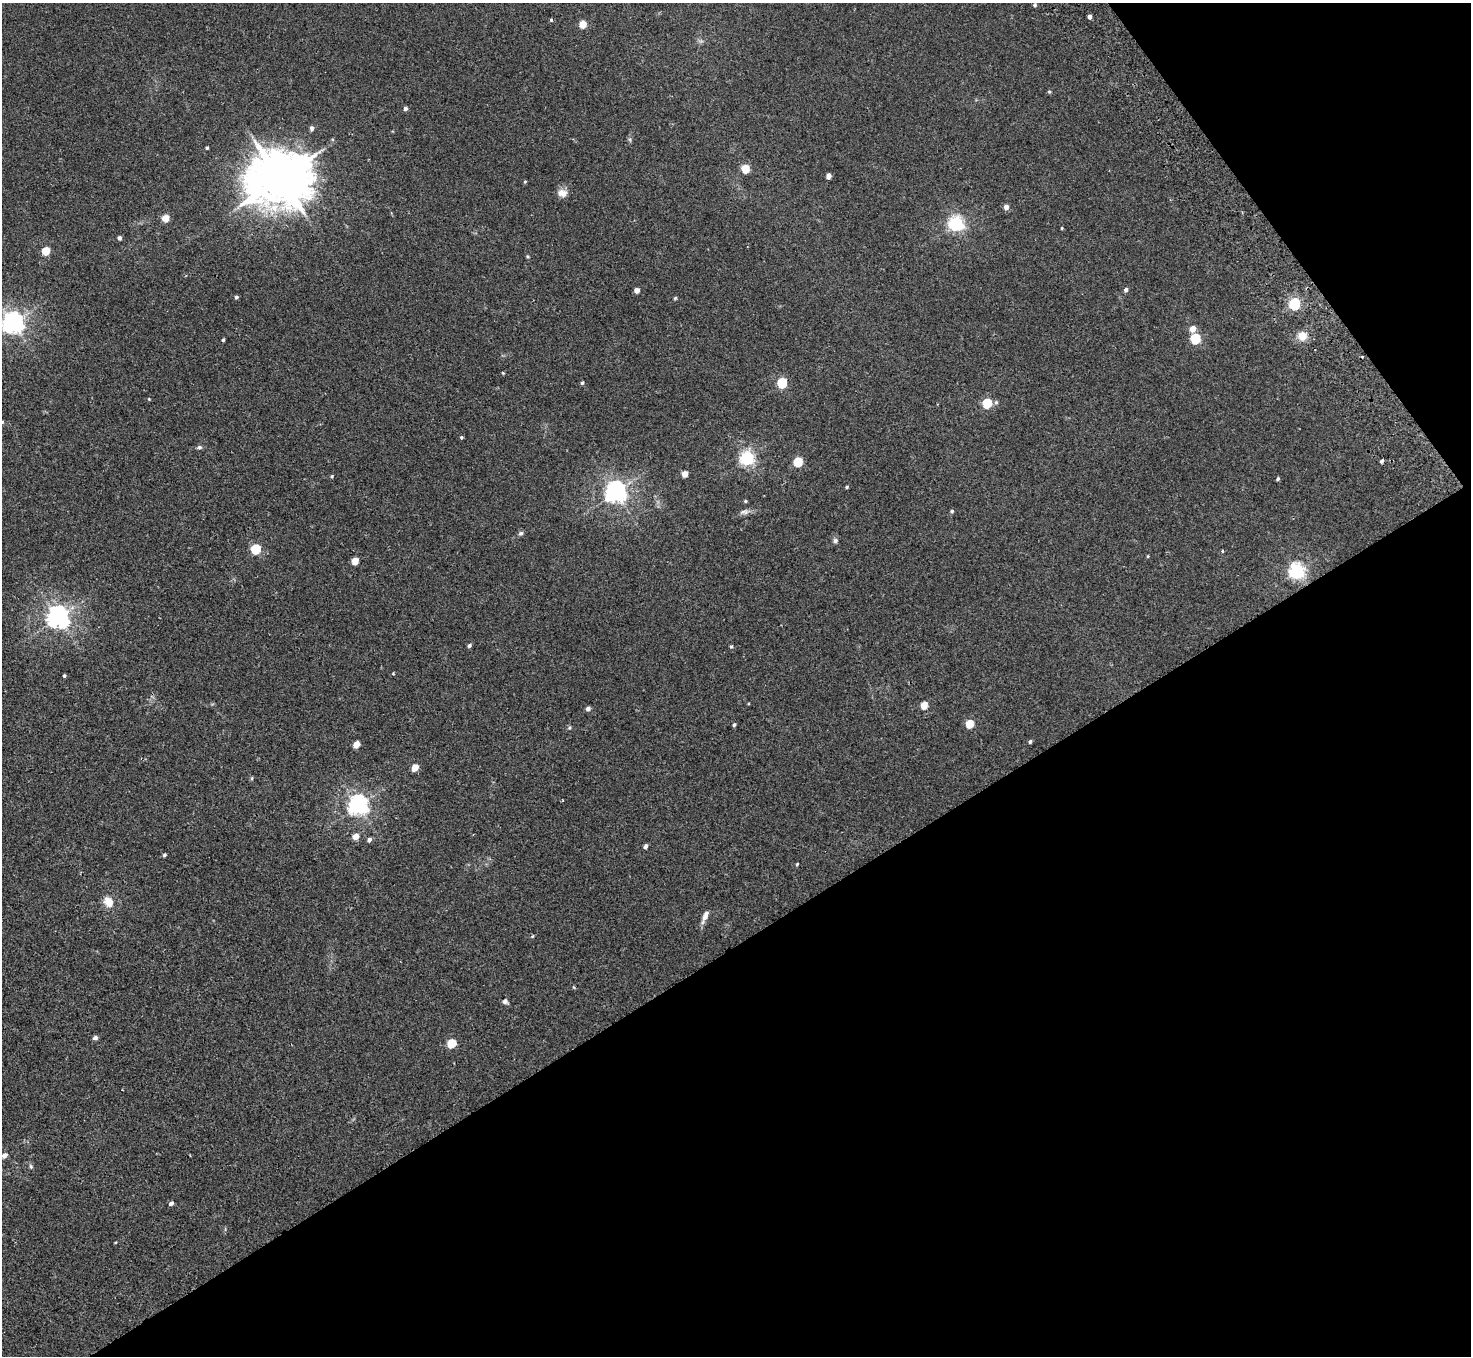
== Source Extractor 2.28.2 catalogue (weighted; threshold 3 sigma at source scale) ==
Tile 12 of 4 x 4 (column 4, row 3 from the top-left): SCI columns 4460-5928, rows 1552-2905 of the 5982 x 5946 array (HDU 1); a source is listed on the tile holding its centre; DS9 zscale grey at full resolution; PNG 1473 x 1358 px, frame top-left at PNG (2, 3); no overlay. Shown black and unused: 35% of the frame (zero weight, under 2 of 3 exposures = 3% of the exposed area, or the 3 px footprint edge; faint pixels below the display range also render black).
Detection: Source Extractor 2.28.2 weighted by HDU 2 'WHT'; one run over the whole footprint, this tile lists its part. Background 0.0178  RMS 0.0058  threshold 0.0263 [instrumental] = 3 sigma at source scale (4.5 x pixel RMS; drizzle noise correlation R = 1.50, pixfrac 1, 0.05/0.05 arcsec/px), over >= 5 px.
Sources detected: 84; all 84 listed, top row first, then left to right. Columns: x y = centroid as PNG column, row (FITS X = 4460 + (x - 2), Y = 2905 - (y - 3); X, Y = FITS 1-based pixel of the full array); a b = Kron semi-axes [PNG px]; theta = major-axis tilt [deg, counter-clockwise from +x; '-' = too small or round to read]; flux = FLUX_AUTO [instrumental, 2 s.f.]
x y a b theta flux
1035 5 4 4 - 0.91
1089 17 4 4 - 1.9
551 20 5 4 - 0.66
583 24 5 5 - 11
1049 92 5 4 - 0.64
405 108 5 5 - 1.5
312 128 5 4 - 1.6
207 148 3 3 - 0.81
745 169 5 5 - 18
828 176 4 4 - 3.9
280 178 17 15 11 3300
525 182 4 4 - 0.55
562 193 12 10 -8 3.7
1006 207 5 5 - 2.7
165 218 5 5 - 10
956 224 6 6 - 150
1062 228 3 3 - 0.49
119 238 4 4 - 1.5
46 251 5 5 - 18
637 290 4 4 - 4.3
1126 290 5 4 - 1.5
236 297 4 4 - 0.93
675 298 5 4 - 0.62
1294 304 6 5 - 66
13 323 7 7 - 360
1193 329 6 5 - 5.2
1302 336 11 10 - 6.1
1195 339 6 5 - 42
223 340 3 3 - 0.86
582 383 5 4 - 0.84
782 383 5 5 - 39
149 399 4 3 - 0.42
996 402 6 5 - 1
987 403 5 5 - 32
2 422 4 4 - 0.66
461 437 4 4 - 0.72
199 447 7 5 -11 1.1
747 458 6 6 - 130
1382 461 4 3 - 1.1
798 462 5 5 - 27
685 474 5 4 - 5.8
332 476 4 4 - 0.59
1278 479 4 3 - 0.9
847 487 4 3 - 0.68
615 492 7 7 - 330
745 501 4 4 - 0.65
952 511 4 4 - 0.82
744 512 12 6 -4 2.1
521 533 7 5 29 1.1
835 540 7 6 - 1.3
255 549 5 5 - 35
1222 551 4 3 - 0.55
1148 556 5 3 - 0.45
355 561 5 4 - 10
1297 571 7 6 - 160
58 617 7 7 - 370
469 645 5 4 - 1.2
731 647 5 3 - 0.64
393 673 4 3 - 0.46
64 676 4 3 - 0.83
924 705 5 4 - 11
588 709 5 4 - 2
969 724 5 5 - 17
734 725 5 4 - 0.81
569 728 5 4 - 0.69
1030 742 4 4 - 0.98
356 745 5 4 - 7.5
415 768 5 4 - 10
252 778 6 3 72 0.55
358 805 7 7 - 270
356 836 5 4 - 7
369 840 5 4 - 1.7
645 846 4 3 - 1.6
164 855 5 4 - 0.84
797 864 4 3 - 0.54
108 902 14 10 -60 6.2
705 916 15 6 68 3.3
532 936 5 3 - 0.51
505 1001 5 5 - 2.1
95 1038 5 4 - 2
451 1043 5 5 - 23
4 1155 5 4 - 2.7
31 1166 6 5 - 0.91
171 1203 4 4 - 2
Isophote crosses this tile's border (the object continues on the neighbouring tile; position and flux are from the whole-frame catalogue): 2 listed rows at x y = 13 323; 2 422